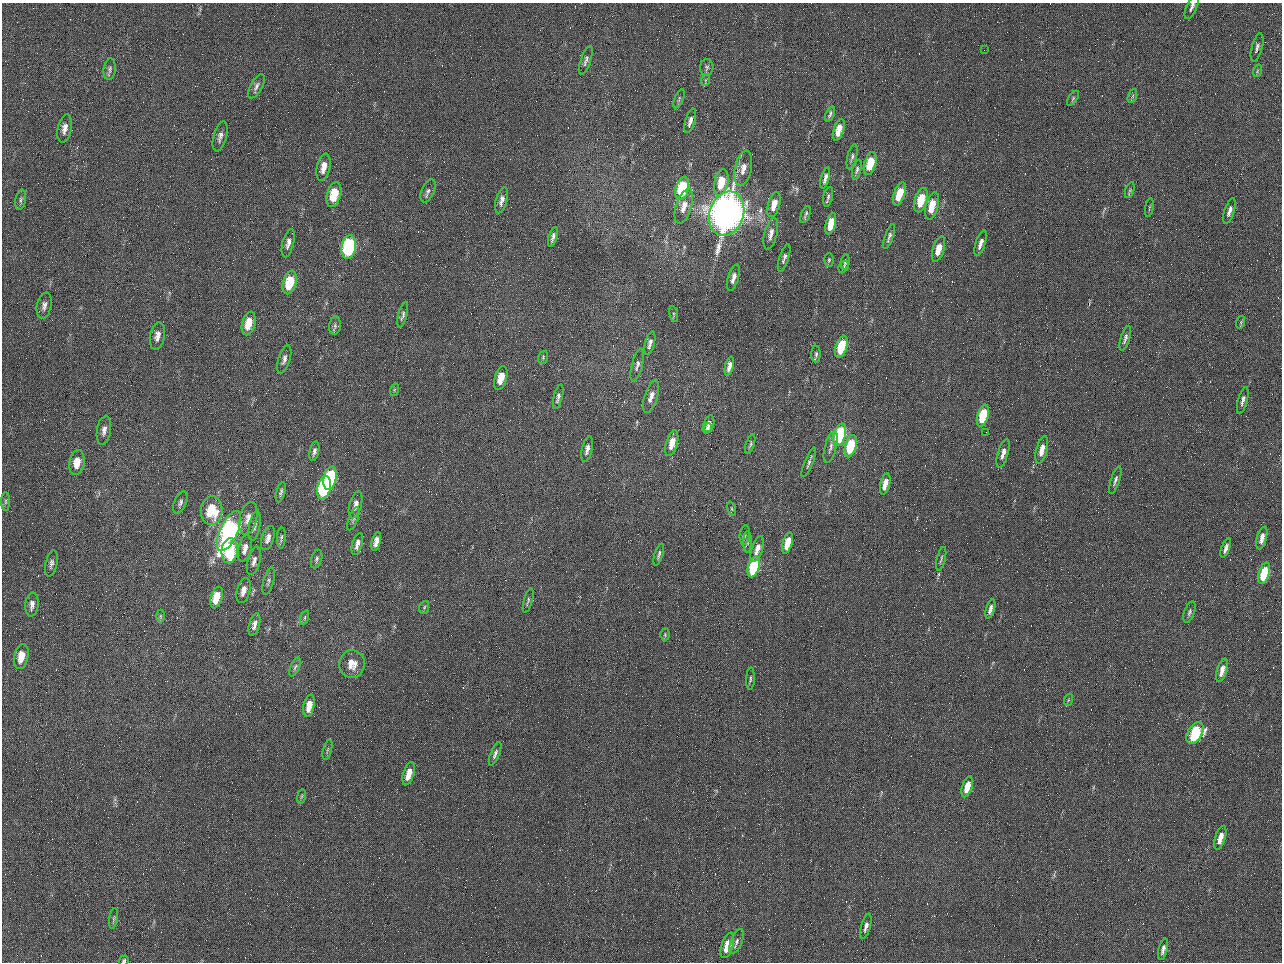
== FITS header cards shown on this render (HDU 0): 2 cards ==
NAXIS1  =                 1280 / length of data axis 1
NAXIS2  =                  960 / length of data axis 2

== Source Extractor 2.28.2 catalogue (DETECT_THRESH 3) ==
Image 1280 x 960 px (HDU 0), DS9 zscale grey, 1 PNG px = 1 image px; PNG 1284 x 964 px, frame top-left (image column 1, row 960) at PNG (2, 3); each listed source drawn as its Kron ellipse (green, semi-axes under 4 px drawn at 4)
Background 2560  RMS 180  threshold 554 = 3 sigma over >= 5 px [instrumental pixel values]
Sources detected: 155; all 155 listed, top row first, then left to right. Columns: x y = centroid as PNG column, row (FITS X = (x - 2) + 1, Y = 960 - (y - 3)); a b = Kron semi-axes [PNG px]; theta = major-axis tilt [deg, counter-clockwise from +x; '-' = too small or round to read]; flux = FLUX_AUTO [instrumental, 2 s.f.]
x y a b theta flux
1192 7 13 5 67 4.9e+04
1257 47 14 5 75 4.9e+04
984 50 2 2 - 6.3e+04
586 60 15 5 71 4.3e+04
707 67 8 6 83 3.4e+04
110 69 11 6 84 3.9e+04
1257 71 6 4 71 1.9e+04
706 80 6 4 70 1.8e+04
256 86 13 6 61 4.9e+04
1132 96 7 4 69 2.3e+04
1073 98 8 4 55 2.4e+04
679 99 10 3 68 1.6e+04
830 114 8 3 66 2.7e+04
690 121 13 5 73 6.0e+04
65 128 14 7 78 9.0e+04
839 130 11 5 72 1.6e+05
220 136 15 6 75 6.3e+04
852 157 13 4 76 3.5e+04
870 163 12 5 73 3.4e+05
324 167 14 6 78 1.2e+05
743 168 18 8 78 1.3e+05
857 170 10 4 75 3.0e+04
825 178 11 4 74 4.6e+04
721 182 13 7 78 2.9e+05
682 188 12 6 75 9.2e+05
1130 190 8 3 71 1.9e+04
428 191 12 6 66 4.7e+04
899 194 12 5 71 3.1e+05
334 195 12 7 75 3.4e+05
828 197 10 4 77 3.0e+04
21 200 10 5 79 3.6e+04
502 200 13 5 75 6.8e+04
921 200 12 6 72 3.6e+05
774 205 13 6 74 1.6e+05
684 206 18 8 72 1.4e+05
932 206 14 6 76 2.6e+05
1149 208 9 3 80 1.6e+04
1229 211 13 5 72 6.3e+04
727 214 23 17 73 1.2e+07
806 214 9 3 69 2.5e+04
831 224 11 5 75 2.0e+05
771 234 16 6 75 8.4e+04
553 237 10 4 74 4.1e+04
889 237 13 4 71 4.0e+04
288 243 14 5 76 6.5e+04
980 243 13 5 71 6.9e+04
349 247 12 7 80 1.9e+06
938 249 13 6 74 1.6e+05
784 258 14 4 72 4.1e+04
829 260 7 5 89 2.0e+04
845 262 7 4 81 2.4e+04
844 267 6 4 52 2.0e+04
733 278 13 5 74 7.5e+04
290 282 12 6 74 4.6e+05
44 306 13 7 79 6.3e+04
674 314 8 3 -77 1.6e+04
403 315 13 4 76 3.6e+04
1241 322 6 4 72 1.8e+04
249 323 12 6 75 2.1e+05
335 326 9 5 84 3.4e+04
157 336 14 7 80 8.8e+04
1125 338 13 4 73 4.5e+04
650 343 12 5 76 5.6e+04
841 347 11 5 71 5.0e+05
816 354 8 4 90 2.6e+04
543 357 7 5 72 1.9e+04
284 359 15 6 73 5.5e+04
637 365 17 5 75 5.0e+04
729 366 10 4 75 8.0e+04
501 378 12 6 74 2.0e+05
394 390 6 4 72 1.8e+04
651 396 17 6 72 9.7e+04
558 397 12 4 76 4.3e+04
1243 400 13 4 74 4.7e+04
983 416 11 5 74 6.0e+05
709 424 8 5 73 6.3e+04
707 428 5 4 - 3.0e+04
104 430 14 7 80 7.1e+04
986 432 2 2 - 7.5e+03
840 435 11 6 74 1.3e+06
672 443 13 5 74 2.0e+05
750 444 10 3 73 2.3e+04
851 446 11 5 74 6.8e+05
831 447 17 5 75 6.3e+04
587 449 13 5 77 6.2e+04
1042 450 14 5 75 1.4e+05
314 451 10 4 77 3.9e+04
1003 453 15 5 73 8.2e+04
77 462 12 7 80 1.7e+05
809 462 16 4 68 3.8e+04
330 478 12 6 78 1.4e+06
1115 480 14 4 72 4.0e+04
885 484 11 5 76 1.4e+05
324 488 12 6 77 1.4e+06
281 492 10 4 76 3.2e+04
6 501 9 4 89 3.0e+04
180 502 12 6 65 4.4e+04
356 505 14 6 75 7.6e+04
732 509 7 3 -71 1.6e+04
212 511 14 11 86 4.7e+05
248 518 17 8 77 1.1e+05
353 519 12 4 70 2.9e+04
255 526 15 5 79 4.9e+04
229 531 21 8 66 3.2e+06
745 535 10 5 84 3.2e+04
268 538 12 6 72 7.3e+04
281 538 11 4 88 2.8e+04
1262 538 11 5 75 8.8e+04
376 541 9 4 76 8.9e+04
748 542 11 4 89 2.8e+04
787 543 11 5 72 2.9e+05
357 544 11 5 73 6.5e+04
245 548 14 6 77 8.3e+04
1226 548 10 4 69 6.2e+04
757 549 13 5 71 1.0e+05
230 551 12 8 82 7.4e+05
659 555 11 3 73 3.0e+04
317 559 9 5 73 3.0e+04
941 559 12 3 76 2.4e+04
254 561 14 6 74 6.4e+04
51 563 13 5 78 4.7e+04
754 567 11 5 72 1.1e+06
1264 573 11 5 73 6.3e+05
269 581 14 5 74 3.8e+04
244 591 13 6 74 9.8e+04
216 597 11 6 73 2.7e+05
528 601 12 3 74 2.4e+04
32 605 12 6 84 7.2e+04
424 607 6 4 69 2.0e+04
990 609 10 4 73 6.3e+04
1189 612 11 5 70 3.2e+04
160 616 6 4 -90 1.7e+04
305 617 7 3 71 1.9e+04
254 624 12 5 75 6.4e+04
665 635 6 5 - 1.9e+04
21 656 13 7 78 1.9e+05
352 664 14 13 - 1.5e+05
295 667 10 4 68 2.7e+04
1222 670 12 5 73 1.1e+05
750 679 11 3 88 2.3e+04
1068 700 6 4 71 1.7e+04
309 706 11 5 78 1.7e+05
1195 733 12 7 60 9.9e+05
327 750 10 3 75 2.1e+04
495 754 12 4 67 4.4e+04
409 774 12 5 73 1.7e+05
967 787 11 5 73 2.1e+05
301 796 7 3 81 1.7e+04
1220 838 12 5 73 1.2e+05
114 918 10 4 81 2.1e+04
866 926 13 4 75 5.8e+04
737 941 13 6 68 5.2e+04
727 945 13 6 72 2.6e+05
1163 949 11 4 76 5.4e+04
124 961 5 4 - 2.2e+04
At the frame edge (FLAGS 8, measured only in part): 2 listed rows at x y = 1192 7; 124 961